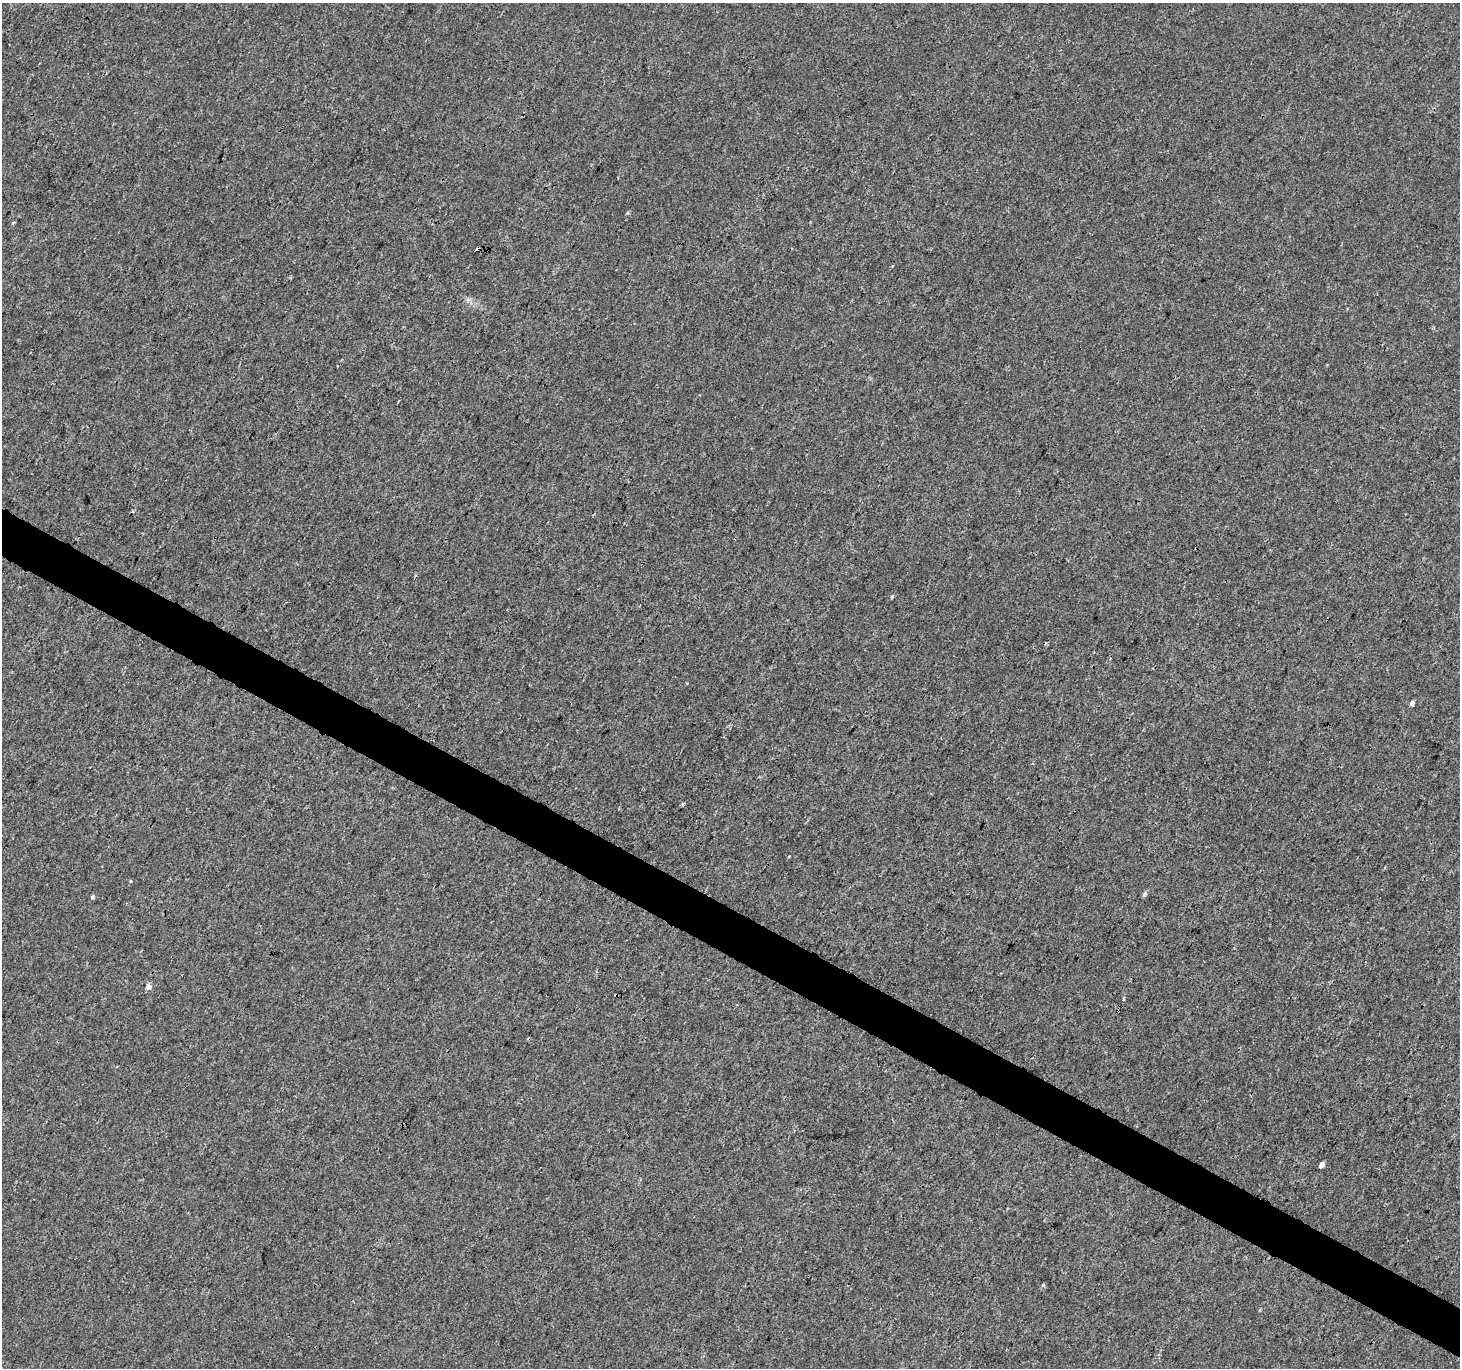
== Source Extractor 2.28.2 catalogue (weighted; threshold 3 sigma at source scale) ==
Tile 6 of 4 x 4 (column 2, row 2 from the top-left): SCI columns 1459-2916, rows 2928-4293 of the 5840 x 5921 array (HDU 1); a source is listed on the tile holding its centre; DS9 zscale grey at full resolution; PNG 1462 x 1370 px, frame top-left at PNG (2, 3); no overlay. Shown black and unused: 4% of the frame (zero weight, under 3 of 4 exposures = <1% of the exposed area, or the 3 px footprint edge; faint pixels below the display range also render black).
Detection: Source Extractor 2.28.2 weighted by HDU 2 'WHT'; one run over the whole footprint, this tile lists its part. Background 4.50e-04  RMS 0.0016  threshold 0.00725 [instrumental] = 3 sigma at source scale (4.5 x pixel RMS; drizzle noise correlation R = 1.50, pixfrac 1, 0.0396/0.0396 arcsec/px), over >= 5 px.
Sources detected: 10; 1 cosmic-ray / hot-pixel residue — not listed; the other 9 listed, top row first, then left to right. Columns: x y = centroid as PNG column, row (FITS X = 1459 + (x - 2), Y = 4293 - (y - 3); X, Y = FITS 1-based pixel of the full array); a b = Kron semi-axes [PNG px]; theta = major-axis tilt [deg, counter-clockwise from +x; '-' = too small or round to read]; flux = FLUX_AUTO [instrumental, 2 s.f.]
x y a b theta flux
892 597 5 4 - 0.19
1412 703 5 4 - 0.67
131 881 4 3 - 0.14
1145 894 7 5 43 0.36
92 897 5 5 - 0.32
148 987 6 5 - 0.93
616 995 3 2 - 0.23
1322 1164 5 4 - 0.77
1043 1285 5 4 - 0.18
Overlapping masked pixels (flux is a lower limit): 1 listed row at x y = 616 995